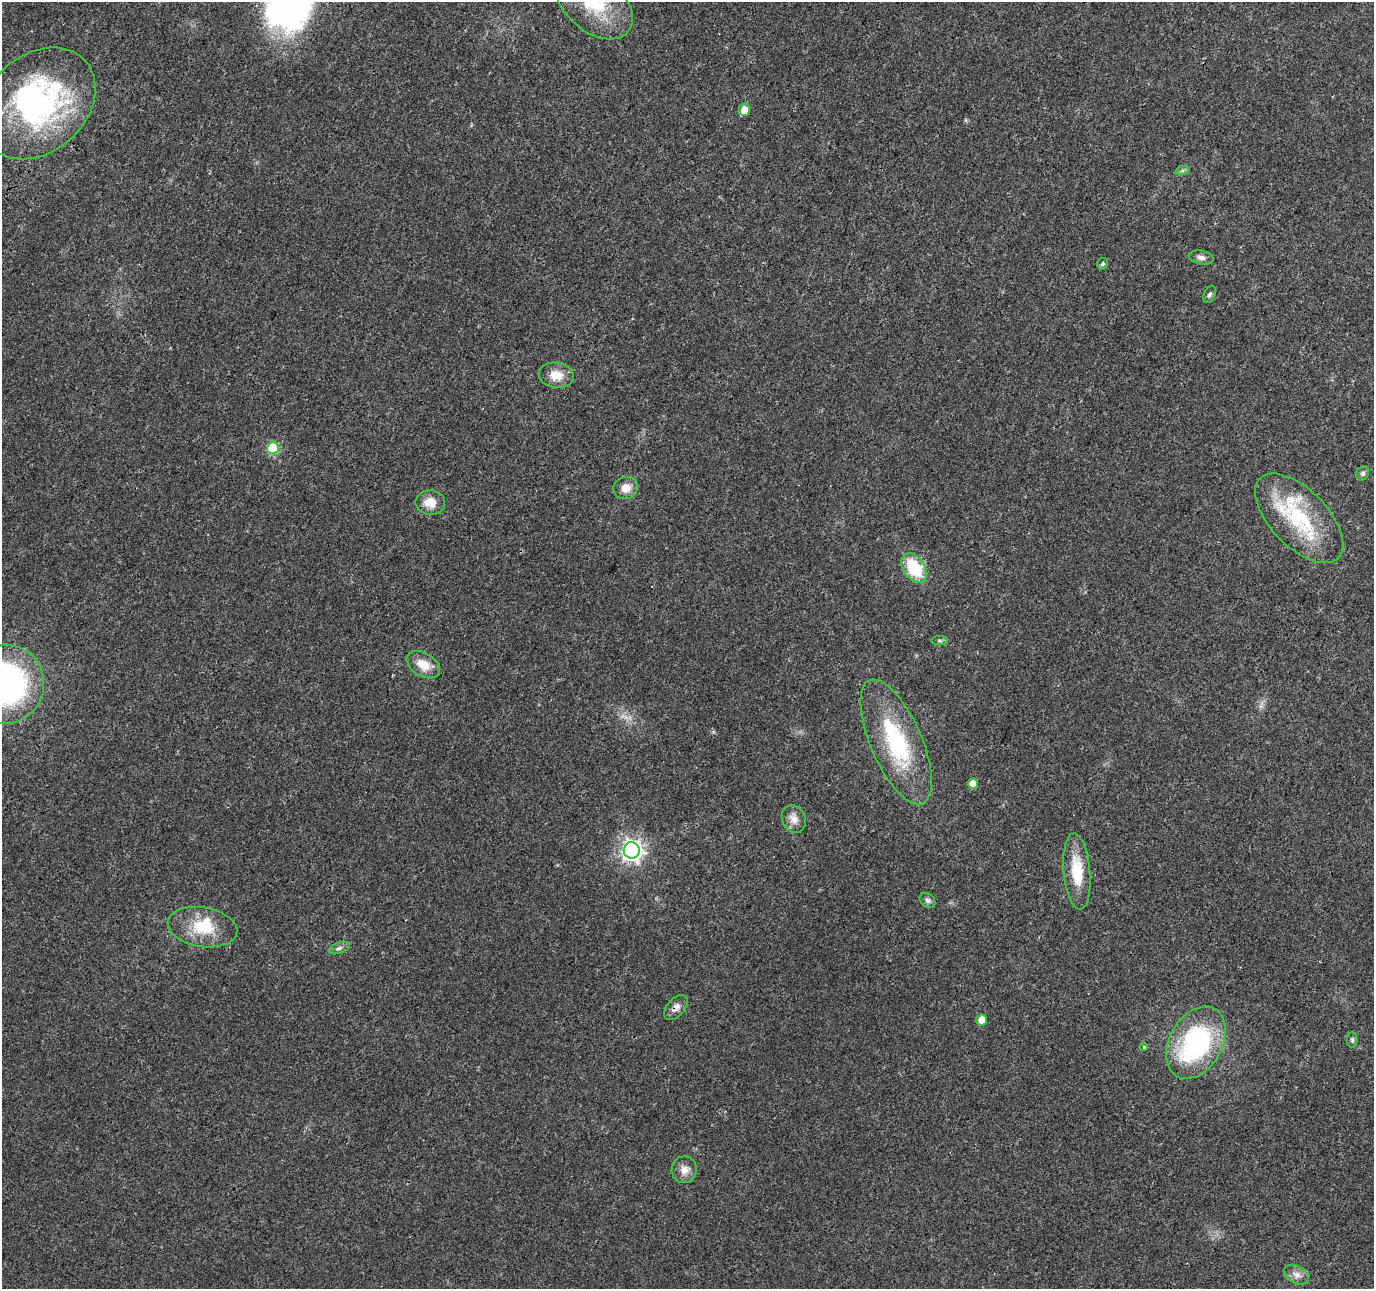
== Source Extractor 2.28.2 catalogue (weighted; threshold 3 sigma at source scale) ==
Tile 10 of 4 x 4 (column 2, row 3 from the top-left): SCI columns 1379-2750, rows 1503-2789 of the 5505 x 5644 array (HDU 1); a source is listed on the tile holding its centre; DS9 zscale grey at full resolution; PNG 1376 x 1291 px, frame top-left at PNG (2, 2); each listed source drawn as its Kron ellipse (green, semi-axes under 4 px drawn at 4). Shown black and unused: <1% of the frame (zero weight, under 3 of 4 exposures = <1% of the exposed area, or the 3 px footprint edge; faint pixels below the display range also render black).
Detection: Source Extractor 2.28.2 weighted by HDU 2 'WHT'; one run over the whole footprint, this tile lists its part. Background 0.0261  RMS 0.0033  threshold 0.0148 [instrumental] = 3 sigma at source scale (4.5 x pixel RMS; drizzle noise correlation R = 1.50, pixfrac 1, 0.0396/0.0396 arcsec/px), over >= 5 px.
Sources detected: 34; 1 inside a brighter object's white glare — neither listed nor drawn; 1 inside a brighter listed object's ellipse — not listed separately; the other 32 listed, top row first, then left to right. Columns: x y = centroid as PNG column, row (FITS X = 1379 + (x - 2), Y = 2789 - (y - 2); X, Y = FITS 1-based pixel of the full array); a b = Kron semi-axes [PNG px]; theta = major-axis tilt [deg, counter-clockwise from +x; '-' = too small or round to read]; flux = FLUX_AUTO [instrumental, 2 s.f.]
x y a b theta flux
594 3 45 28 -41 22
38 103 64 48 41 79
744 110 6 5 - 3.9
1182 171 7 4 19 0.72
1201 257 12 6 -12 1.4
1103 264 6 5 - 0.64
1209 294 9 5 66 0.79
556 375 18 12 -9 5
273 448 6 6 - 21
1363 473 7 6 - 0.76
626 488 12 11 - 3.7
430 503 15 12 -2 4.6
1299 518 56 28 -46 30
914 568 16 10 -54 16
939 641 8 4 0 0.68
423 665 18 11 -32 5.5
5 684 40 39 - 94
896 742 67 25 -66 34
973 784 5 5 - 3.7
794 819 14 11 -63 2.9
632 850 8 8 - 180
1077 871 38 13 -85 11
927 900 9 6 -43 0.99
202 927 35 19 -10 13
339 948 11 5 19 1.1
676 1007 15 8 49 2.2
982 1020 5 5 - 3.7
1352 1040 8 5 -90 0.69
1196 1043 38 26 61 51
1144 1047 4 3 - 0.44
684 1170 13 12 - 3
1296 1275 13 8 -27 2.3
Overlapping masked pixels (flux is a lower limit): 2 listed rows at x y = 632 850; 676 1007
Isophote crosses this tile's border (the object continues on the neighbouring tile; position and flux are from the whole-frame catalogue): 3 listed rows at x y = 594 3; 38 103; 5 684